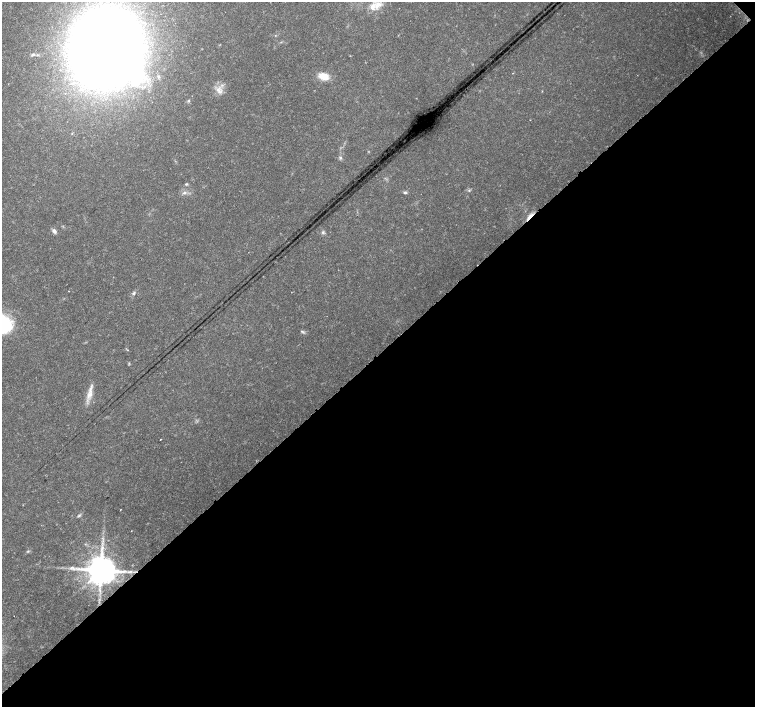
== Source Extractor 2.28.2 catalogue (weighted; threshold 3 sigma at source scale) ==
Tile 12 of 4 x 4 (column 4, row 3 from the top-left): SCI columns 4517-6021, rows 1563-2971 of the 6027 x 6007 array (HDU 1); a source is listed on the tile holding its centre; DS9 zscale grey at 2 x 2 block average (1 PNG px = mean of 2 x 2 image px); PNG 757 x 709 px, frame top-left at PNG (2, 2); no overlay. Shown black and unused: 50% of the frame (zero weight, under 3 of 4 exposures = <1% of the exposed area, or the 3 px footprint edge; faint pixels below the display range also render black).
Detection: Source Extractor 2.28.2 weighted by HDU 2 'WHT'; one run over the whole footprint, this tile lists its part. Background 0.0132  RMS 0.002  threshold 0.00896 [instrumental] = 3 sigma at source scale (4.5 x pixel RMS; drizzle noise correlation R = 1.50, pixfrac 1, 0.0396/0.0396 arcsec/px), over >= 5 px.
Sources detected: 28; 3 inside a brighter object's white glare — not listed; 1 inside a brighter listed object's ellipse — not listed separately; the other 24 listed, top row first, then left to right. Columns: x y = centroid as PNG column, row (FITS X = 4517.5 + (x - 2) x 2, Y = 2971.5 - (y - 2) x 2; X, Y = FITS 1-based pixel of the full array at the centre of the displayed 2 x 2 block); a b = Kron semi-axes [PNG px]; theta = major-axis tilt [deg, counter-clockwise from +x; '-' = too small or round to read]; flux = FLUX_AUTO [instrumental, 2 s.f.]
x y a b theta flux
378 5 13 9 55 5.2
105 47 40 33 73 960
33 55 7 3 14 0.96
324 76 11 7 -14 7.1
219 90 11 6 -72 3.2
189 101 4 3 - 0.5
340 157 5 3 - 0.79
186 184 4 3 - 0.6
469 190 4 3 - 0.56
405 192 5 3 - 0.73
184 193 7 3 15 1.2
530 216 9 5 39 2.8
54 231 6 4 -49 1.7
323 232 5 4 - 0.83
134 293 5 4 - 1
2 318 15 10 -54 11
302 331 3 3 - 0.54
89 395 12 6 47 3.7
161 439 2 2 - 0.25
120 510 2 2 - 0.21
79 515 6 3 19 0.67
28 551 4 3 - 0.5
101 570 7 6 - 1300
129 572 4 3 - 0.82
Overlapping masked pixels (flux is a lower limit): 2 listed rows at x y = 530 216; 101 570
Isophote crosses this tile's border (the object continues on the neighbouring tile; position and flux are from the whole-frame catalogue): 1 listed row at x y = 2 318